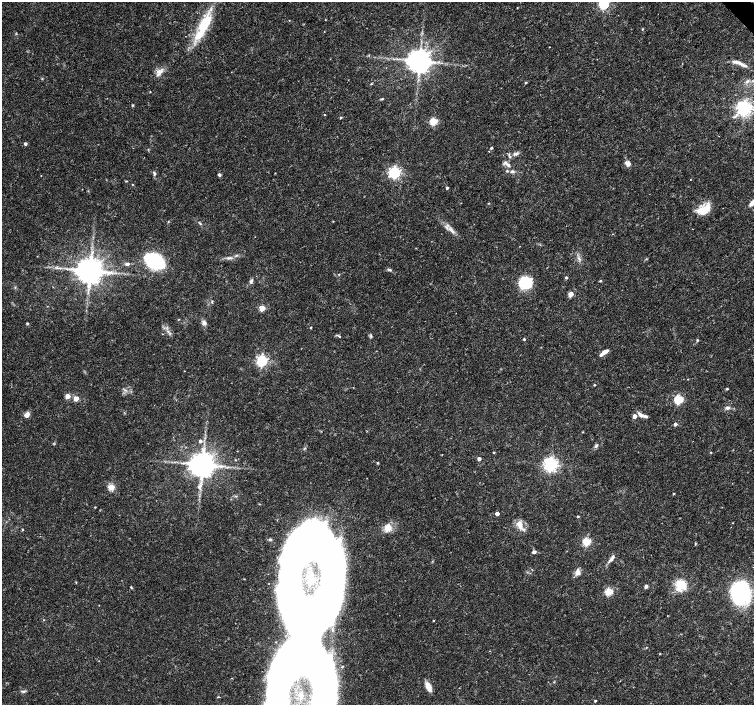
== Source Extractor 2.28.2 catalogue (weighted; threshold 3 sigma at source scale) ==
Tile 10 of 4 x 4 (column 2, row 3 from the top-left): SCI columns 1513-3015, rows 1622-3027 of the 6023 x 5990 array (HDU 1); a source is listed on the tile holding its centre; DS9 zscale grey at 2 x 2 block average (1 PNG px = mean of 2 x 2 image px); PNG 756 x 707 px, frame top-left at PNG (2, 2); no overlay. Shown black and unused: <1% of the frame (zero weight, under 3 of 4 exposures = <1% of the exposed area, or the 3 px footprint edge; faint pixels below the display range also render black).
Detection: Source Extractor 2.28.2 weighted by HDU 2 'WHT'; one run over the whole footprint, this tile lists its part. Background 0.0191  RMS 0.0019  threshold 0.00846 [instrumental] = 3 sigma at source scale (4.5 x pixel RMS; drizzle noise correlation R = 1.50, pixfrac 1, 0.0396/0.0396 arcsec/px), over >= 5 px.
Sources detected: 126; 4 inside a brighter object's white glare — not listed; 5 inside a brighter listed object's ellipse — not listed separately; the other 117 listed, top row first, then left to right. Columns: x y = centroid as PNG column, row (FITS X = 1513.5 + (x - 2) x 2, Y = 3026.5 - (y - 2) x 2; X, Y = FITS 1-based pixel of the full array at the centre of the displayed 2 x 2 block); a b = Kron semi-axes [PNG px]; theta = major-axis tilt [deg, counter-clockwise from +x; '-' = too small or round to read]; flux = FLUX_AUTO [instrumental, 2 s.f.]
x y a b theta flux
603 4 4 4 - 56
517 8 2 2 - 0.22
289 20 2 2 - 0.2
325 20 2 2 - 0.18
203 27 41 10 63 19
642 29 3 2 - 0.31
324 32 2 2 - 0.25
550 47 2 2 - 0.21
419 61 6 5 - 640
739 62 17 4 -14 2.8
160 71 9 6 35 2.6
747 81 6 3 29 0.94
525 83 3 2 - 0.41
371 84 2 2 - 0.39
150 92 2 2 - 0.25
382 99 5 3 - 0.44
132 105 4 3 - 0.39
744 108 4 4 - 180
324 114 2 2 - 0.5
341 118 3 2 - 0.53
433 121 3 3 - 22
25 144 3 3 - 0.93
491 148 3 2 - 0.72
516 154 9 4 18 1.7
627 163 8 6 -37 2.1
508 165 8 4 -43 1.6
512 171 7 4 18 0.98
394 173 4 4 - 89
155 174 6 3 64 0.71
219 175 3 3 - 1.1
126 181 3 2 - 0.28
447 188 2 2 - 0.8
753 202 7 4 37 3.4
704 210 16 8 30 10
168 221 3 2 - 0.28
333 221 2 2 - 0.22
200 223 4 3 - 0.48
451 230 13 4 -42 2.6
229 258 9 4 7 1.4
579 258 6 3 -38 1.1
154 261 15 9 -26 56
127 264 5 4 - 0.99
389 270 7 3 -18 0.83
90 271 6 6 - 830
109 273 11 4 -4 2.7
339 274 3 2 - 0.32
566 277 3 3 - 0.6
251 281 6 4 66 1.1
600 281 3 3 - 0.38
525 283 12 11 - 18
15 287 3 2 - 0.33
570 294 3 3 - 6.4
212 302 5 2 - 0.44
47 306 2 2 - 0.17
262 308 3 3 - 11
179 319 3 2 - 0.22
204 322 6 5 - 1.6
27 323 3 3 - 0.47
311 327 4 2 - 0.27
168 331 4 2 - 0.66
162 334 2 2 - 0.16
371 336 6 3 -76 0.58
339 337 3 2 - 0.63
524 339 2 2 - 0.6
697 340 4 3 - 0.41
604 352 10 4 35 2.9
262 361 4 4 - 75
688 379 2 2 - 0.2
594 385 2 2 - 0.45
727 389 3 3 - 0.42
68 396 3 3 - 6.1
76 398 3 3 - 7.7
678 399 3 3 - 36
727 408 6 4 6 1.3
27 415 7 5 41 2
640 415 10 5 -43 1.8
634 416 3 3 - 3
675 424 3 3 - 1.5
582 432 3 2 - 0.24
200 441 3 3 - 1.2
596 446 6 4 49 0.94
494 452 2 2 - 0.34
711 452 3 2 - 0.26
479 459 3 2 - 1.9
378 463 3 2 - 0.5
202 464 6 6 - 780
550 464 4 4 - 140
199 486 6 4 29 1.3
111 487 3 3 - 16
673 494 3 2 - 0.4
95 507 2 2 - 0.29
497 514 3 3 - 3
578 517 3 2 - 0.44
520 525 12 7 -67 3.9
388 528 11 9 86 4.2
22 530 3 2 - 0.39
270 539 4 3 - 0.5
587 541 3 3 - 26
327 547 95 26 -81 170
534 552 5 4 - 1
611 559 11 4 54 1.9
577 572 9 6 88 2.2
680 585 14 13 - 8.6
646 586 5 4 - 0.97
131 587 4 2 - 0.44
609 591 3 3 - 24
740 593 18 13 82 78
99 605 2 2 - 0.19
44 620 2 2 - 0.21
433 620 2 2 - 0.34
646 647 3 2 - 0.28
660 654 3 2 - 0.31
554 682 3 2 - 0.32
428 686 10 5 -65 4.6
23 691 7 3 -2 0.8
218 697 3 2 - 0.3
595 701 2 2 - 0.51
Isophote crosses this tile's border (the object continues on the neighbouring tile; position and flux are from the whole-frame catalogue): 2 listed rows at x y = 603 4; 753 202
Diffuse or blended objects may show on this block-average render without a row.